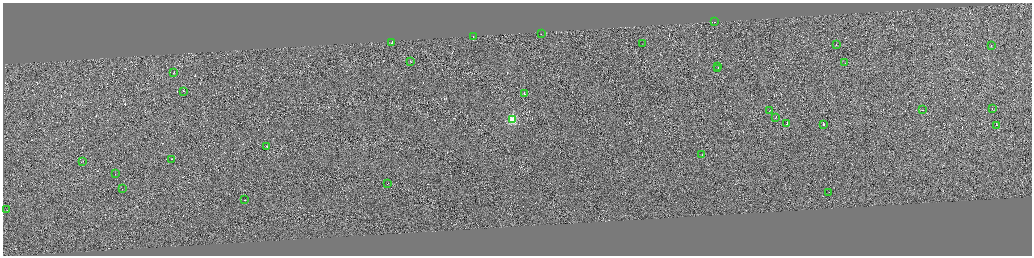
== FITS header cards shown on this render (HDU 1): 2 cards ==
NAXIS1  =                 4117
NAXIS2  =                 1014

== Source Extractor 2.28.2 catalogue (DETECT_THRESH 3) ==
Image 4117 x 1014 px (HDU 1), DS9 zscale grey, zoomed out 1/4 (1 PNG px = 4 x 4 image px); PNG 1034 x 258 px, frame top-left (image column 3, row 1011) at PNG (3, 3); each listed source drawn as its Kron ellipse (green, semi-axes under 4 px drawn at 4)
Background 0.0646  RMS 2.9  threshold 8.75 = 3 sigma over >= 5 px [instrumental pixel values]
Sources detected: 529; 497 cannot appear on this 1/4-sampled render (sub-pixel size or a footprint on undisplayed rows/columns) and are neither listed nor drawn; the other 32 listed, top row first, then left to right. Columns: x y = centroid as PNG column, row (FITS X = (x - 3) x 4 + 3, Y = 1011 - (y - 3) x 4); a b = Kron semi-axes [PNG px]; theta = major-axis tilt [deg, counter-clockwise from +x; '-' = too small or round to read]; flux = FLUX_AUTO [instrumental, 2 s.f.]
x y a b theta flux
715 22 2 1 - 1.5e+04
541 33 2 1 - 5.4e+03
473 36 2 1 - 2.6e+04
392 42 2 1 - 3.0e+04
642 43 2 1 - 5.0e+03
836 45 2 1 - 5.9e+03
991 45 2 1 - 2.2e+04
410 61 2 1 - 6.3e+03
845 63 2 1 - 7.9e+03
718 66 2 1 - 9.0e+03
718 68 2 1 - 1.1e+04
174 72 2 1 - 8.4e+03
184 91 2 1 - 3.1e+04
524 94 4 1 - 1.3e+06
992 108 2 1 - 6.9e+03
769 110 2 1 - 7.9e+03
922 110 2 1 - 1.3e+04
776 117 3 1 - 1.2e+04
513 119 2 2 - 1.0e+05
787 123 2 1 - 1.2e+04
823 124 2 1 - 3.3e+05
997 125 2 1 - 5.3e+03
267 146 2 1 - 7.4e+03
702 154 2 1 - 2.1e+04
172 159 2 1 - 1.2e+04
82 161 3 1 - 1.3e+04
115 174 2 1 - 5.8e+03
387 183 2 1 - 9.7e+03
123 189 2 1 - 5.3e+03
829 192 2 1 - 1.7e+04
245 200 2 1 - 5.2e+03
6 209 2 1 - 1.2e+04
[497 sub-pixel or undisplayed-footprint detections neither listed nor drawn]